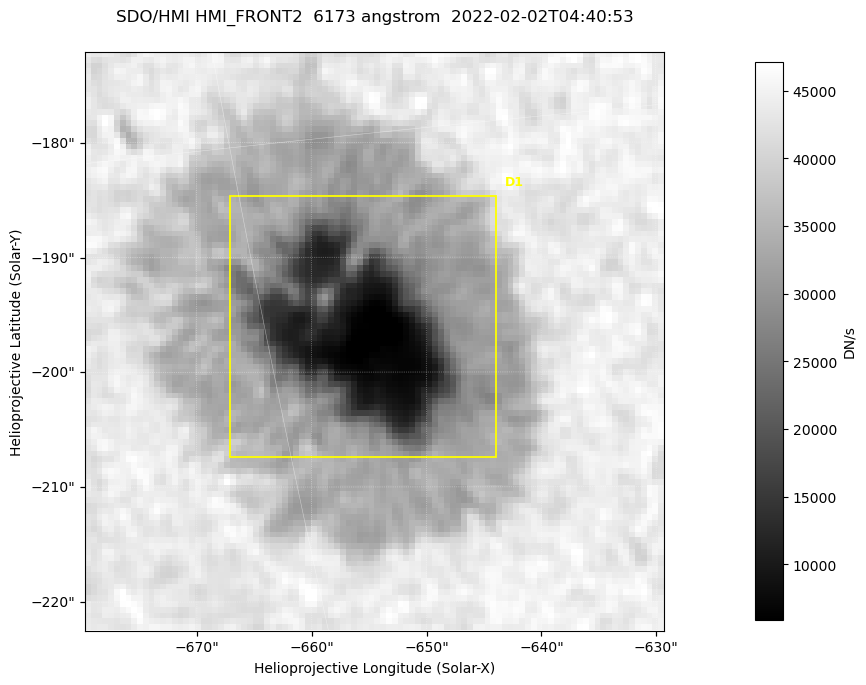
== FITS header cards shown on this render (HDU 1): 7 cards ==
TELESCOP= 'SDO/HMI '           / Telescope
INSTRUME= 'HMI_FRONT2'         / For HMI: HMI_SIDE1, HMI_FRONT2, or HMI_COMBINED
WAVELNTH=                6173. / [angstrom] Wavelength
DATE-OBS= '2022-02-02T04:40:53.400' / [ISO] Observation date {DATE__OBS}
CTYPE1  = 'HPLN-TAN'           / CTYPE1: HPLN
CTYPE2  = 'HPLT-TAN'           / CTYPE2: HPLT
BUNIT   = 'DN/s    '           / Physical Units

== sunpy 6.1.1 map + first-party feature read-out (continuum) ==
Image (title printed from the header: SDO/HMI HMI_FRONT2  6173 angstrom  2022-02-02T04:40:53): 100 x 100 px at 0.504 arcsec/px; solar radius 974 arcsec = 1932 px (partial field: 0.1% of the solar disc is inside the frame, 100% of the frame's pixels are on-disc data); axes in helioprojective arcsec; data unit DN/s (BUNIT, on the colour bar)
Orientation: roll -0.0702 deg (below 1 deg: not rotated)
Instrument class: CONTINUUM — white-light / continuum photospheric image (CONTENT/OBS_TYPE)
Dark features (sunspots / pores): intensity divided by the frame's on-disc median (partial field: no limb-darkening profile); reference = the frame's on-disc median (the 8%-of-disc-diameter window exceeds this field); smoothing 3 px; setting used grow <= 0.7, no closing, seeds <= 0.7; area >= 9 px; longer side >= 3 px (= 1.5 arcsec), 3 px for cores <= 0.7; partial field; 1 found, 1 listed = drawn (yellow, D1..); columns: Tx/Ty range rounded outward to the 2 arcsec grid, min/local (2 s.f., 1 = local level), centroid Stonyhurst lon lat
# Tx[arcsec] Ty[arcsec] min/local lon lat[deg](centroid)
D1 -668..-644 -208..-184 0.11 -44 -16